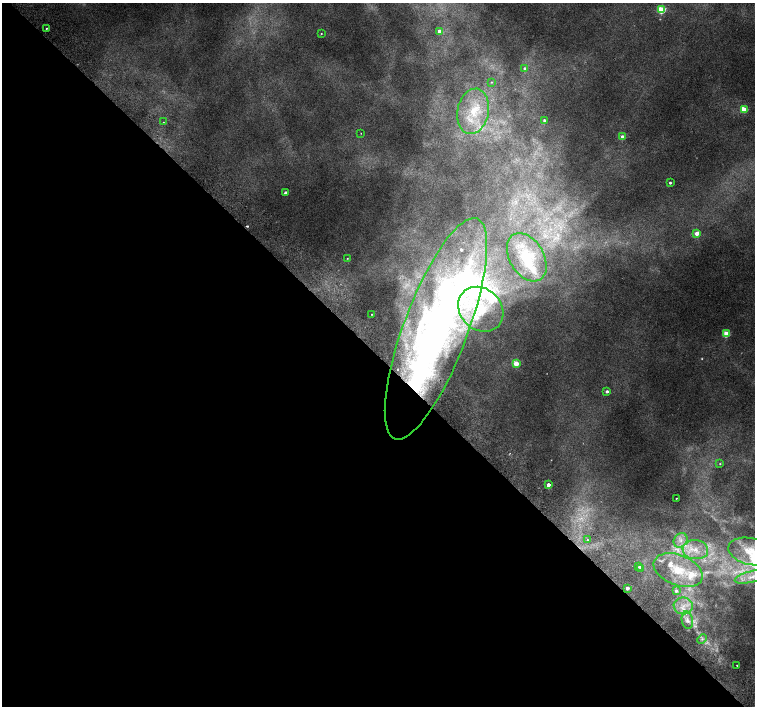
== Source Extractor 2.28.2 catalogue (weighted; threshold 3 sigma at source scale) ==
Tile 9 of 4 x 4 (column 1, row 3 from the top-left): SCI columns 51-1556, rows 1672-3079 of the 6118 x 6093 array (HDU 1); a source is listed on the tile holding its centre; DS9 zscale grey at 2 x 2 block average (1 PNG px = mean of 2 x 2 image px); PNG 757 x 708 px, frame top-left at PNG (2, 3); each listed source drawn as its Kron ellipse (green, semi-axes under 4 px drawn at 4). Shown black and unused: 50% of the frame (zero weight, under 2 of 3 exposures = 3% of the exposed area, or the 3 px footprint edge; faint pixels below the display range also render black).
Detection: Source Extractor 2.28.2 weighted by HDU 2 'WHT'; one run over the whole footprint, this tile lists its part. Background 0.00991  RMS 0.0058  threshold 0.0261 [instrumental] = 3 sigma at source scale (4.5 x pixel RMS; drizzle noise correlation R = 1.50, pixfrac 1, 0.0396/0.0396 arcsec/px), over >= 5 px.
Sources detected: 62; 8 too faint to see at this stretch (2 x 2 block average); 2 inside a brighter object's white glare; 1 cosmic-ray / hot-pixel residue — neither listed nor drawn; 1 coinciding with a brighter row at this scale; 10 inside a brighter listed object's ellipse — not listed separately; the other 40 listed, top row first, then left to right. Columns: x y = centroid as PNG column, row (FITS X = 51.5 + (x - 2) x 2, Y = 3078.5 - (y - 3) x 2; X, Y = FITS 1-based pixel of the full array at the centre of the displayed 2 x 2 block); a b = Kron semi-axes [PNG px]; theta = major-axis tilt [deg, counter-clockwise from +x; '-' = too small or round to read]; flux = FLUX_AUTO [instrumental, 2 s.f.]
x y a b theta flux
661 10 3 3 - 80
46 29 2 2 - 2.3
439 31 3 3 - 11
321 34 2 2 - 1
525 68 3 3 - 3.3
491 82 3 2 - 1
745 109 3 3 - 27
473 111 23 15 78 50
544 120 3 2 - 3.6
163 122 2 2 - 1.1
361 133 2 2 - 0.54
622 137 3 2 - 15
670 183 2 2 - 2.4
286 193 2 2 - 9.5
697 233 3 3 - 23
527 257 26 17 -59 48
347 258 3 2 - 0.84
481 309 24 20 -44 65
371 314 2 2 - 2.2
436 329 117 32 69 630
726 334 3 3 - 49
516 364 3 3 - 45
607 391 3 2 - 4.3
720 464 3 2 - 1
548 485 2 2 - 12
676 498 2 2 - 2.7
587 540 2 2 - 1.5
681 540 8 6 52 8.7
695 550 13 9 -6 21
751 551 23 13 -14 39
639 567 3 2 - 2.8
640 568 2 2 - 6
678 570 25 15 -21 55
752 577 17 5 14 15
627 588 2 2 - 12
676 591 3 3 - 4.1
683 606 9 8 - 15
687 620 9 5 -79 7.4
702 639 5 3 - 2.4
737 665 2 2 - 0.75
Overlapping masked pixels (flux is a lower limit): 1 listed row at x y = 436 329
Isophote crosses this tile's border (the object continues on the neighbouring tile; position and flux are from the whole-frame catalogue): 2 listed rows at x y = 751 551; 752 577
Diffuse or blended objects may show on this block-average render without a row.